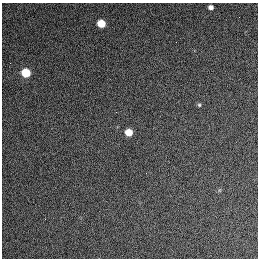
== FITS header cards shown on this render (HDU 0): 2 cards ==
NAXIS1  =                  256 / length of data axis 1
NAXIS2  =                  256 / length of data axis 2

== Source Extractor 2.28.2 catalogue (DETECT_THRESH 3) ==
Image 256 x 256 px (HDU 0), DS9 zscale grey, 1 PNG px = 1 image px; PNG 260 x 260 px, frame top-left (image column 1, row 256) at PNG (2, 3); no overlay
Background 1270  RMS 14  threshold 42.8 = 3 sigma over >= 5 px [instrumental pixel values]
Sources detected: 5; all 5 listed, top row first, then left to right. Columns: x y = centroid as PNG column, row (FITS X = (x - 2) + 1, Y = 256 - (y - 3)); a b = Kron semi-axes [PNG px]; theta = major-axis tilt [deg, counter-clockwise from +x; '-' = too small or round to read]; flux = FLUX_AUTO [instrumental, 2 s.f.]
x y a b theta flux
211 7 5 4 - 4100
101 23 6 5 - 23000
26 73 6 5 - 38000
199 105 5 4 - 1300
129 132 6 5 - 15000